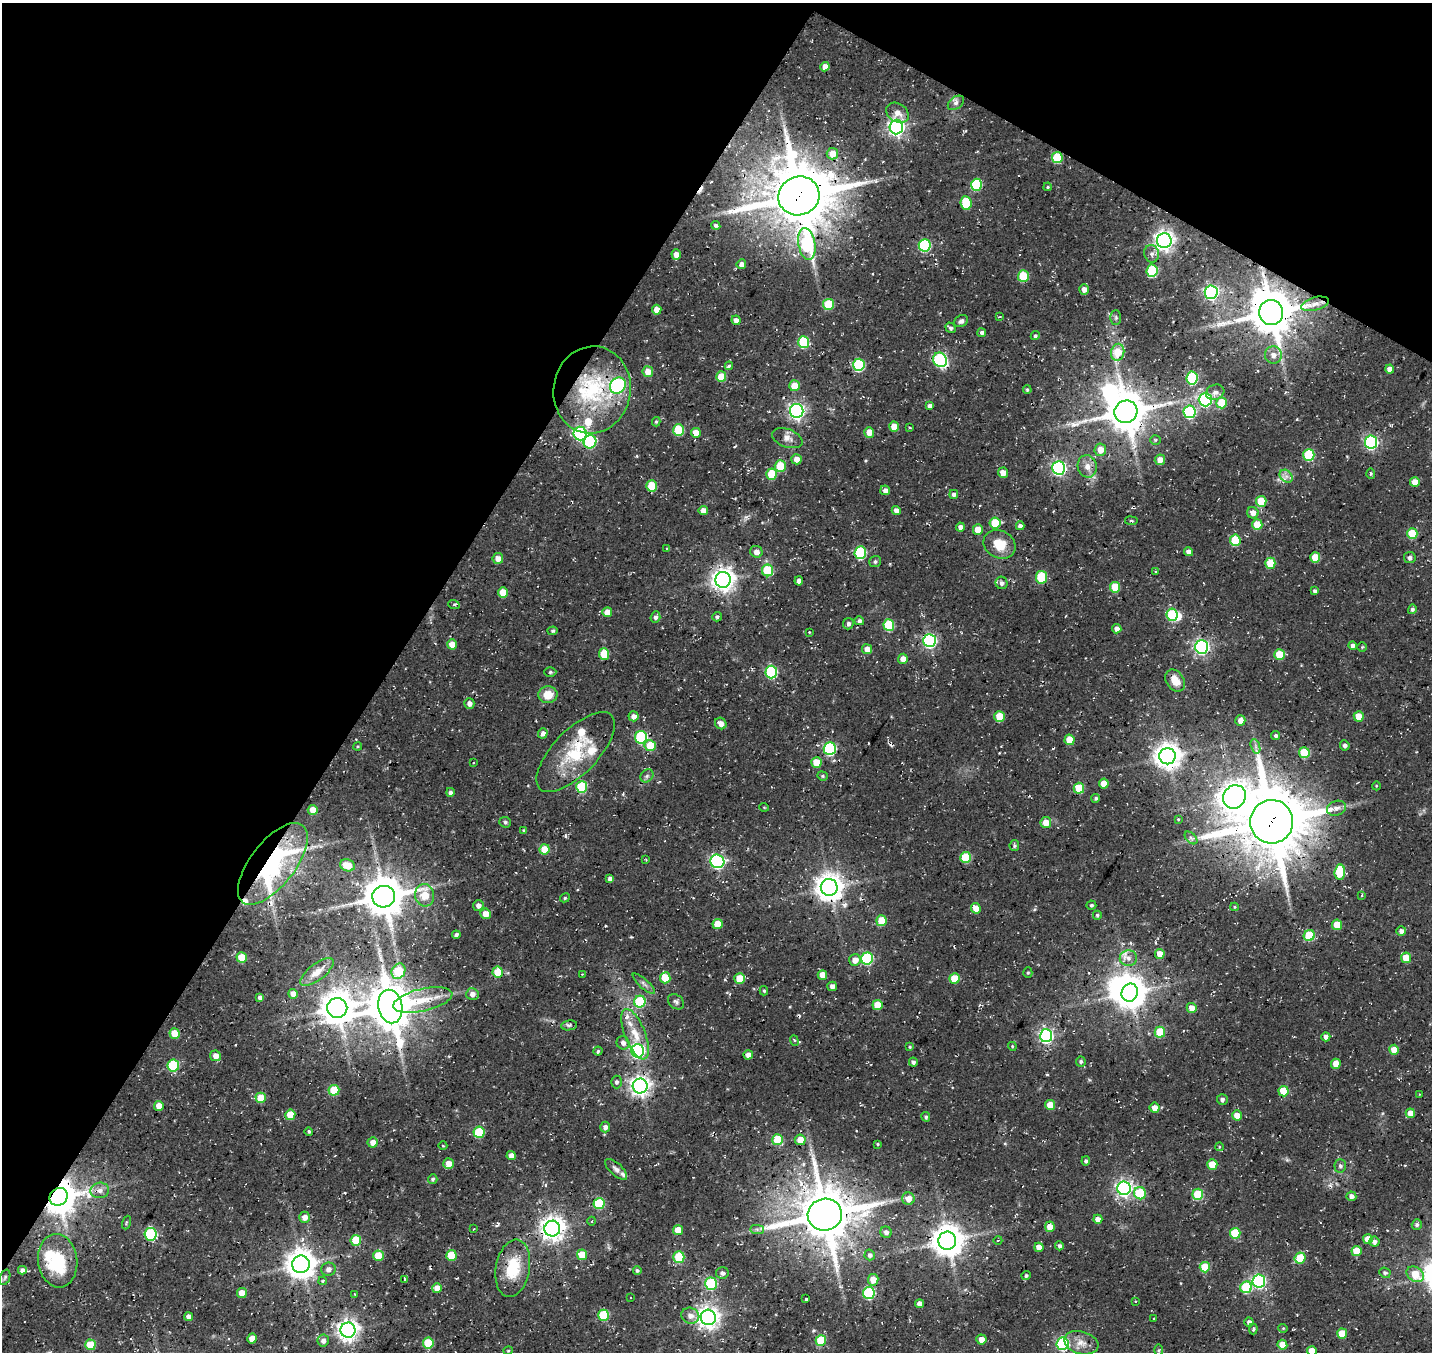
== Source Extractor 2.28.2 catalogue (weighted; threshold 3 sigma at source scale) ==
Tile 2 of 4 x 4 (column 2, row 1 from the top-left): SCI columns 1554-2983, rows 4384-5733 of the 5960 x 5999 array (HDU 1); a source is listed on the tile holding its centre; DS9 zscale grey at full resolution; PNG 1434 x 1354 px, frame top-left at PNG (2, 3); each listed source drawn as its Kron ellipse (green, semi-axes under 4 px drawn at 4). Shown black and unused: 33% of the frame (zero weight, under 3 of 4 exposures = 8% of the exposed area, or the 3 px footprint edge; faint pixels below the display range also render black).
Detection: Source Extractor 2.28.2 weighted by HDU 2 'WHT'; one run over the whole footprint, this tile lists its part. Background 0.0281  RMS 0.0035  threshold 0.0157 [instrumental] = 3 sigma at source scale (4.5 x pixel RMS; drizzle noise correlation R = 1.50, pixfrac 1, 0.0396/0.0396 arcsec/px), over >= 5 px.
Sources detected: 377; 1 too faint to see at this stretch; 4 inside a brighter object's white glare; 3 cosmic-ray / hot-pixel residue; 2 long thin detections or spike segments (spike, bleed or trail) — neither listed nor drawn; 6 inside a brighter listed object's ellipse — not listed separately; the other 361 listed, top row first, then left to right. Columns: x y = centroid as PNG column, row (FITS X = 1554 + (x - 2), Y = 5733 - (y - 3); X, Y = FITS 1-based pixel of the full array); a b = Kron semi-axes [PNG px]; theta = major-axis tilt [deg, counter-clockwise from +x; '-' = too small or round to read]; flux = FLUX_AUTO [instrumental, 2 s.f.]
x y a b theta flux
825 67 5 4 - 3.2
956 103 9 6 37 1.3
898 113 12 9 -33 3
896 127 7 6 - 130
832 154 5 5 - 4.9
1057 158 5 5 - 15
976 185 6 5 - 24
1048 187 4 3 - 0.4
799 196 21 19 24 2500
966 203 7 5 -84 13
716 225 5 4 - 0.89
1164 241 7 7 - 200
807 244 16 8 -80 31
925 245 6 6 - 33
1152 254 9 7 -79 1.5
676 255 5 4 - 2.5
741 264 5 5 - 1.8
1152 271 6 5 - 20
1023 276 5 5 - 15
1084 289 5 5 - 2.3
1211 292 7 6 - 83
828 304 5 5 - 14
1315 304 14 6 15 2.1
657 310 5 5 - 3.4
1271 312 12 12 - 1400
1000 317 4 2 - 0.32
1116 318 7 5 -89 0.67
736 320 5 4 - 2
961 321 7 5 30 1.1
950 328 6 4 -54 0.91
982 333 4 4 - 1.1
1035 336 5 4 - 0.64
804 342 6 5 - 23
1118 352 8 6 75 9.1
1273 355 8 8 - 2.3
940 360 7 6 - 41
859 365 6 6 - 30
729 366 4 4 - 0.61
1390 369 4 4 - 2.6
648 372 5 5 - 4.3
721 377 5 5 - 9.2
1192 378 6 5 - 28
618 385 9 7 45 55
794 386 5 5 - 5.8
592 390 44 38 80 37
1027 390 4 3 - 0.51
1215 392 9 7 20 1.9
1205 400 7 6 - 65
1222 403 5 5 - 9.8
930 406 4 4 - 1.7
797 411 7 6 - 110
1126 412 11 11 - 1100
1190 412 6 6 - 36
656 422 5 4 - 0.53
894 427 5 5 - 4.4
910 428 4 2 - 0.31
679 430 6 5 - 15
869 432 5 5 - 3.9
580 433 7 6 - 62
696 433 5 5 - 5.1
787 438 16 9 -20 2.6
1155 440 5 5 - 0.57
590 442 7 6 - 31
1371 442 6 6 - 66
1100 450 6 6 - 3.8
1309 455 6 5 - 22
796 459 5 5 - 2.5
1160 460 5 5 - 2.7
780 466 6 5 - 9.8
1087 466 11 9 -77 3.1
1059 468 7 6 - 80
1003 473 5 5 - 2.9
1371 473 5 4 - 0.58
772 474 5 5 - 11
1286 476 7 5 -44 1.5
1415 482 5 5 - 4.1
652 486 5 5 - 12
885 490 5 5 - 1.6
954 494 4 4 - 1.1
1261 501 5 5 - 12
703 510 5 4 - 2.3
896 510 4 4 - 2.1
1253 513 6 5 - 2.3
1131 521 6 3 -8 0.5
995 523 5 5 - 10
1257 525 5 5 - 9.2
1020 526 4 4 - 1.4
960 527 4 4 - 1.6
978 530 5 5 - 4.9
1412 533 5 5 - 12
1235 540 5 5 - 14
999 544 17 13 -29 7
667 548 4 4 - 0.38
756 552 6 6 - 2.2
1188 552 4 4 - 2
860 553 6 6 - 30
1315 557 5 5 - 8.2
498 558 5 5 - 2.9
1410 558 6 5 - 1.2
875 562 6 5 - 0.81
1270 563 5 5 - 12
768 570 6 5 - 14
1156 571 4 2 - 0.42
1041 577 6 5 - 16
723 580 8 7 - 280
799 581 4 4 - 1.8
1002 583 6 6 - 1.3
1115 587 5 5 - 9.8
1315 591 4 4 - 0.79
503 592 5 5 - 7
454 605 6 3 -20 0.51
1412 609 5 4 - 0.87
607 612 5 5 - 4
1172 615 6 5 - 22
655 617 5 5 - 1
717 617 5 4 - 0.8
859 621 5 4 - 0.8
848 624 6 5 - 1.1
889 625 6 5 - 20
1117 629 4 4 - 1.9
553 631 5 4 - 0.66
809 632 4 2 - 0.27
929 640 6 6 - 68
452 644 5 5 - 4.2
1352 646 4 4 - 1.2
1202 647 7 6 - 94
1362 647 4 4 - 0.4
867 649 5 4 - 3.2
604 654 6 5 - 11
1279 655 5 5 - 10
903 659 5 5 - 2.7
550 672 6 5 - 0.6
771 672 6 6 - 36
1175 681 12 8 -55 4.8
548 695 9 8 - 5.3
469 703 5 5 - 1.7
634 716 5 5 - 1.7
1359 716 5 5 - 5.5
999 717 5 5 - 8.4
1240 720 5 5 - 2.4
721 724 6 5 - 2.5
543 733 5 4 - 1.4
1276 735 4 4 - 0.77
641 737 6 6 - 34
1069 740 5 5 - 6.7
1345 745 5 5 - 0.94
358 746 4 3 - 0.38
650 746 5 5 - 9.6
1255 746 7 4 -71 0.95
830 749 6 6 - 43
576 752 51 22 46 20
1304 753 5 5 - 14
1167 756 8 8 - 380
816 762 5 5 - 6.3
473 763 2 2 - 0.31
647 776 7 5 46 0.99
822 776 5 4 - 0.52
1104 784 5 5 - 5.2
1376 786 4 3 - 0.28
582 787 6 5 - 22
1079 788 5 5 - 11
450 792 4 4 - 1.1
1234 797 12 11 - 310
1096 798 4 4 - 0.68
764 807 5 3 - 0.28
1336 808 10 7 18 1.7
313 810 5 5 - 4.1
1178 819 3 2 - 0.3
505 822 6 5 - 0.67
1272 822 22 21 - 2600
1046 823 5 5 - 4.6
524 830 4 3 - 0.4
1191 838 7 4 -45 0.81
1014 845 5 4 - 0.76
544 849 5 5 - 6.8
966 857 5 5 - 15
646 860 4 3 - 0.34
717 861 7 6 - 73
273 864 49 22 52 65
347 865 7 6 - 6.5
1340 872 7 5 85 15
610 879 4 4 - 1.4
829 887 8 8 - 440
425 895 11 9 -80 9.5
1362 895 3 2 - 0.29
384 897 11 11 - 1100
565 898 5 4 - 0.56
478 905 5 5 - 1.7
1091 905 5 4 - 0.64
1234 907 4 4 - 0.38
976 908 5 5 - 5.1
486 914 5 5 - 3.9
1097 915 4 4 - 0.63
882 921 5 5 - 9.5
717 924 5 5 - 6.4
1337 925 5 5 - 8.4
1401 931 5 4 - 1.6
456 935 4 3 - 0.94
1309 935 6 5 - 18
1160 954 5 4 - 4.2
242 958 5 5 - 9.4
867 958 6 6 - 37
1128 958 8 7 - 1.9
1406 958 5 5 - 6.1
855 960 6 6 - 3.4
398 971 8 6 62 11
317 972 20 8 38 4
498 972 5 5 - 10
1028 973 5 4 - 0.57
582 974 2 2 - 0.24
822 975 5 4 - 3.8
665 978 5 5 - 9.8
740 978 5 5 - 7.7
954 979 5 5 - 7.8
644 984 14 4 -42 1.3
832 986 5 4 - 1.9
764 991 4 3 - 0.5
1130 993 9 8 - 620
293 994 5 4 - 2.5
472 994 6 6 - 2
260 998 4 4 - 1.3
423 1000 30 11 13 9.4
640 1002 6 5 - 25
676 1002 9 6 -42 1
877 1005 5 5 - 6.8
390 1006 17 12 -79 1400
337 1008 10 10 - 660
1192 1008 5 5 - 3.8
569 1025 8 5 8 0.72
1160 1032 5 5 - 12
175 1033 5 5 - 7.5
635 1034 27 10 -68 7
1046 1036 6 6 - 82
1326 1037 4 4 - 1.3
794 1040 5 3 - 0.47
623 1043 7 6 - 1.7
1012 1046 4 3 - 0.35
910 1047 4 3 - 0.39
1394 1050 5 5 - 5.1
598 1051 4 4 - 0.53
637 1051 7 6 - 73
748 1055 5 4 - 2.3
215 1056 5 5 - 2.7
1081 1061 5 5 - 0.82
913 1062 4 4 - 1
1336 1064 5 5 - 5.3
173 1065 6 6 - 25
616 1082 6 5 - 0.8
640 1086 7 7 - 190
334 1090 5 5 - 14
1283 1091 5 5 - 11
1419 1094 2 2 - 0.21
261 1098 5 5 - 9.3
1222 1100 5 5 - 0.98
1050 1105 5 5 - 5.7
159 1106 5 5 - 4
1155 1108 5 5 - 3
1410 1113 5 4 - 3.9
290 1115 5 5 - 8.1
1237 1115 5 5 - 3.9
926 1117 5 4 - 0.65
605 1127 5 5 - 1.5
309 1132 4 4 - 0.57
479 1132 5 5 - 19
778 1140 5 5 - 13
800 1140 5 5 - 4.2
373 1142 5 5 - 2.5
878 1144 3 3 - 0.37
443 1146 4 3 - 0.28
1219 1147 4 3 - 0.35
511 1156 4 4 - 2.2
1086 1161 4 4 - 0.79
448 1164 5 5 - 3.6
1212 1164 5 5 - 7
1340 1166 6 6 - 0.94
616 1169 14 6 -43 1.5
433 1179 5 4 - 0.73
1124 1188 7 7 - 130
100 1190 9 7 12 2.1
1140 1193 6 5 - 16
1198 1194 5 5 - 16
1351 1196 5 4 - 1.8
59 1197 9 8 - 870
908 1199 6 6 - 3.2
599 1204 5 5 - 19
825 1215 17 16 - 1900
304 1217 5 5 - 2.4
1098 1219 5 4 - 2.4
592 1221 4 3 - 0.27
126 1223 7 3 71 0.41
1417 1224 5 5 - 0.92
1050 1227 5 5 - 3.8
473 1229 2 2 - 0.28
552 1229 8 8 - 320
757 1229 7 4 -1 0.84
678 1230 5 5 - 6.6
886 1232 6 5 - 1.6
1235 1233 5 5 - 16
151 1234 6 6 - 30
1368 1239 5 5 - 5.1
356 1240 5 5 - 13
998 1240 4 3 - 0.29
947 1241 9 9 - 630
1374 1242 5 5 - 1.4
1059 1246 4 4 - 0.96
1039 1247 4 4 - 2.4
1356 1251 5 5 - 6.6
451 1255 5 5 - 12
582 1255 5 5 - 7.9
870 1255 5 5 - 1.1
378 1256 5 5 - 8.6
679 1257 5 5 - 18
1300 1258 5 5 - 12
58 1261 27 19 -83 20
301 1264 9 8 - 520
1205 1267 5 5 - 11
513 1268 29 17 80 14
328 1269 7 6 - 1.7
22 1270 4 4 - 1.6
637 1270 4 4 - 0.72
722 1273 6 5 - 1.1
1385 1273 6 5 - 0.65
1415 1274 9 7 -33 8.8
1026 1276 4 4 - 0.7
5 1277 8 5 70 0.71
405 1280 4 4 - 0.43
873 1280 6 5 - 4.6
323 1281 4 3 - 0.57
1259 1281 6 6 - 55
711 1284 6 6 - 31
1246 1287 6 5 - 23
437 1288 5 5 - 3.8
242 1293 5 5 - 5.2
869 1293 6 6 - 36
354 1294 3 2 - 0.37
630 1297 3 2 - 0.36
806 1299 3 3 - 0.41
1135 1301 3 2 - 0.43
919 1304 4 4 - 2
604 1315 5 5 - 23
690 1316 9 8 - 2.4
189 1317 4 4 - 2.2
708 1317 7 7 - 250
1153 1319 2 2 - 0.31
1249 1322 4 4 - 1.3
1283 1328 4 4 - 0.37
1253 1329 5 3 - 0.62
348 1330 7 7 - 220
1342 1334 5 5 - 9.3
252 1338 5 4 - 4.3
821 1340 5 5 - 13
981 1340 5 5 - 2.8
323 1341 6 6 - 1.7
428 1343 5 5 - 13
1081 1343 17 11 -16 3.7
1063 1344 6 6 - 41
90 1345 5 5 - 9.2
1282 1345 5 5 - 5.6
1159 1350 6 4 88 0.44
508 1351 4 4 - 0.4
1312 1351 5 5 - 5.7
Overlapping masked pixels (flux is a lower limit): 11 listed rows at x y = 799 196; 1271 312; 592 390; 1126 412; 576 752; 1272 822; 273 864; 829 887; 59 1197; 825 1215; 552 1229
Isophote crosses this tile's border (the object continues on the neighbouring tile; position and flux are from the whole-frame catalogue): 1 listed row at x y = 1312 1351